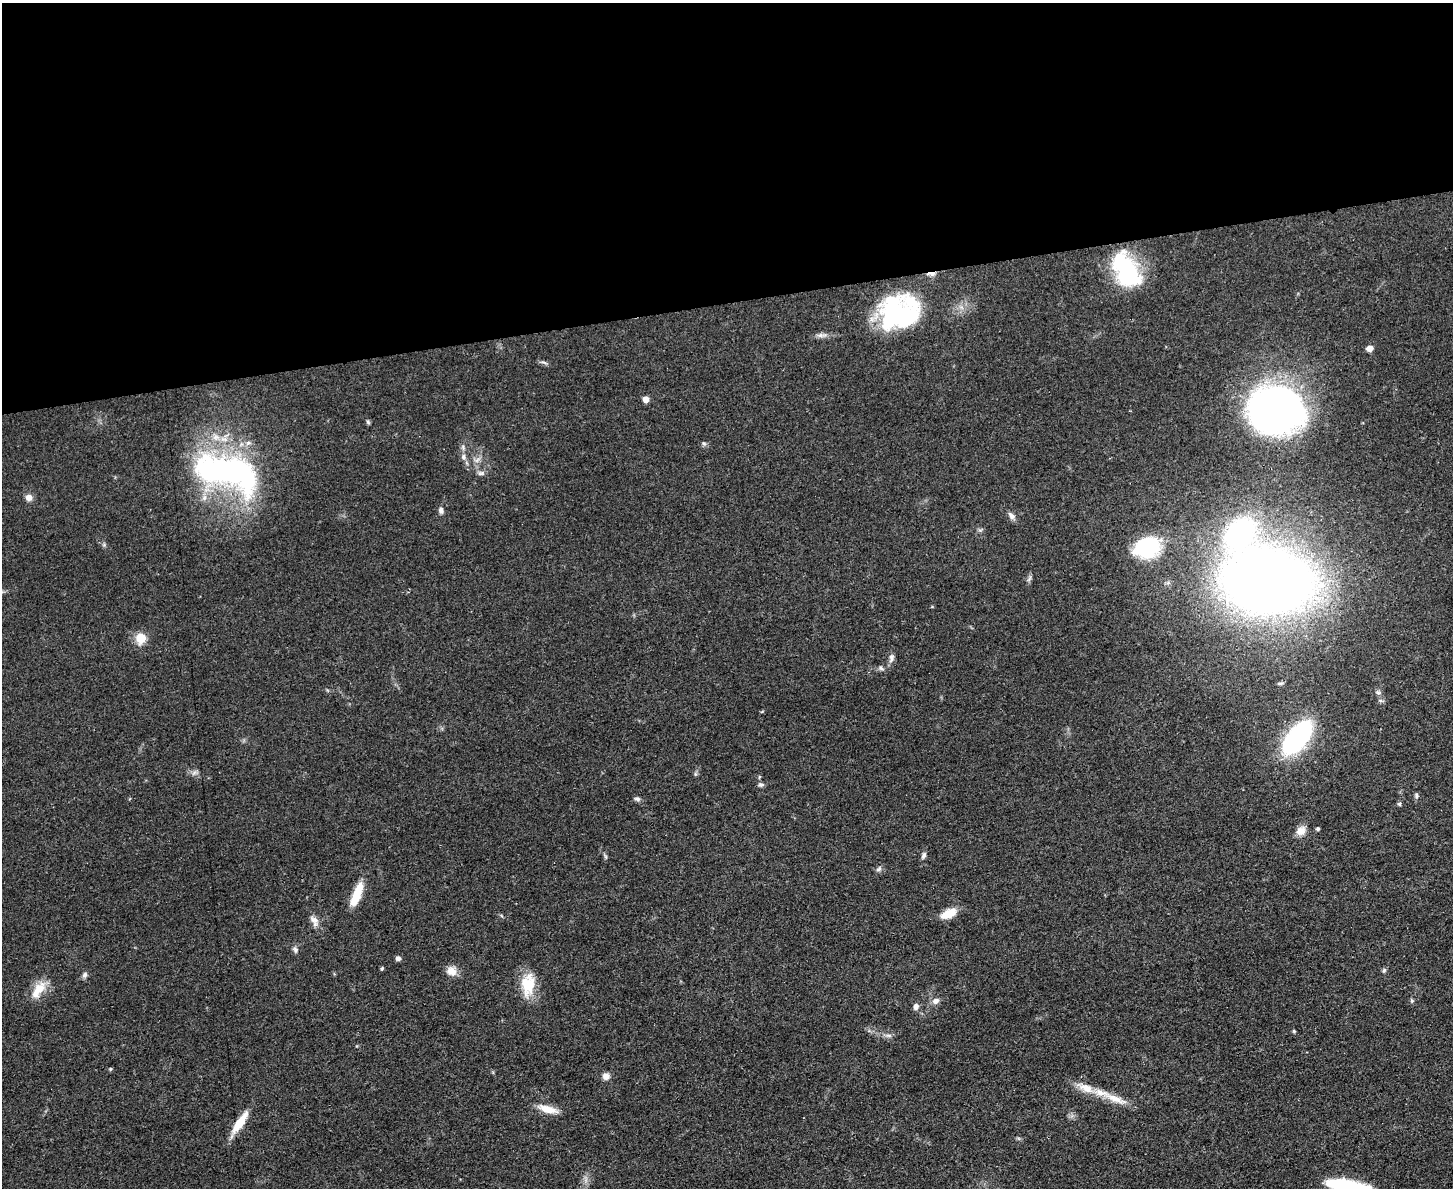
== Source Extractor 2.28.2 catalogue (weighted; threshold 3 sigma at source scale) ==
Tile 2 of 3 x 4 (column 2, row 1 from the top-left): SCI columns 1594-3044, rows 3568-4753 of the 4749 x 4765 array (HDU 1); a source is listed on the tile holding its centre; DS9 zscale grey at full resolution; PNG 1455 x 1190 px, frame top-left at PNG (2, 3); no overlay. Shown black and unused: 25% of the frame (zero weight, under 3 of 4 exposures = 2% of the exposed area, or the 3 px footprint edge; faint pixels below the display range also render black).
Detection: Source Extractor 2.28.2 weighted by HDU 2 'WHT'; one run over the whole footprint, this tile lists its part. Background 0.0457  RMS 0.0051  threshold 0.023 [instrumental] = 3 sigma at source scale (4.5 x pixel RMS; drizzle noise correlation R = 1.50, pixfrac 1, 0.05/0.05 arcsec/px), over >= 5 px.
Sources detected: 62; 1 inside a brighter listed object's ellipse — not listed separately; the other 61 listed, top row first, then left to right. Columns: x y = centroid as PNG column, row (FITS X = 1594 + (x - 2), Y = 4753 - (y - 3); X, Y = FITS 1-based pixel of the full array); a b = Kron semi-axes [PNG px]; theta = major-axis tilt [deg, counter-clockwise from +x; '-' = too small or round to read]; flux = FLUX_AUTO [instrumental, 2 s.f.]
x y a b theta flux
1126 270 41 24 -62 48
931 273 9 4 -3 4
899 312 46 37 16 76
1369 348 7 6 - 2.9
544 362 11 3 -15 1.1
646 399 5 5 - 5.1
1275 409 46 39 -6 270
368 422 6 4 -46 0.76
704 443 7 5 -43 1
464 457 8 7 - 1.8
477 460 8 5 45 1.7
227 472 81 36 -17 140
481 473 10 6 1 1.6
29 497 8 7 - 3.2
441 510 9 6 -78 1.6
1012 516 10 6 -48 2.2
1240 532 24 18 48 100
1147 548 23 17 18 48
1029 579 9 4 55 1.2
1268 580 53 38 -7 830
141 638 12 12 - 7.6
891 658 12 7 80 2.2
881 668 8 5 -23 1.2
1280 683 9 4 5 0.92
1378 692 7 5 -42 1.1
1380 700 6 4 -19 0.82
1297 737 27 13 50 120
194 773 7 4 19 1.3
695 774 6 4 90 0.81
759 777 5 3 - 0.54
761 785 7 6 - 1.2
1416 796 7 5 -90 1
637 799 8 6 -11 1.3
1399 804 5 4 - 0.78
1318 829 4 4 - 1
1301 831 13 10 42 4.1
924 855 9 5 69 1.4
606 857 8 3 -71 0.82
879 869 9 6 44 1.4
357 894 31 9 69 11
949 913 19 9 25 7.7
314 920 13 7 -32 3.1
295 950 9 6 -75 1.5
398 958 6 5 - 1.4
382 968 5 4 - 0.66
1384 970 7 5 74 0.98
452 971 13 12 - 4.4
85 975 8 6 73 1.5
528 984 29 16 84 15
38 990 28 12 55 9.2
936 1001 9 7 27 2.6
1412 1001 7 5 -88 0.86
916 1006 7 6 - 2.2
1294 1031 5 4 - 0.6
889 1035 10 5 0 1.5
110 1069 5 4 - 0.63
606 1076 7 7 - 3.3
1115 1098 39 9 -22 10
547 1109 25 8 -15 7.2
240 1123 29 8 56 11
1347 1186 42 11 -9 37
Overlapping masked pixels (flux is a lower limit): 1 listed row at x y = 931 273
Isophote crosses this tile's border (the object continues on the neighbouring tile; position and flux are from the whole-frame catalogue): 1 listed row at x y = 1347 1186